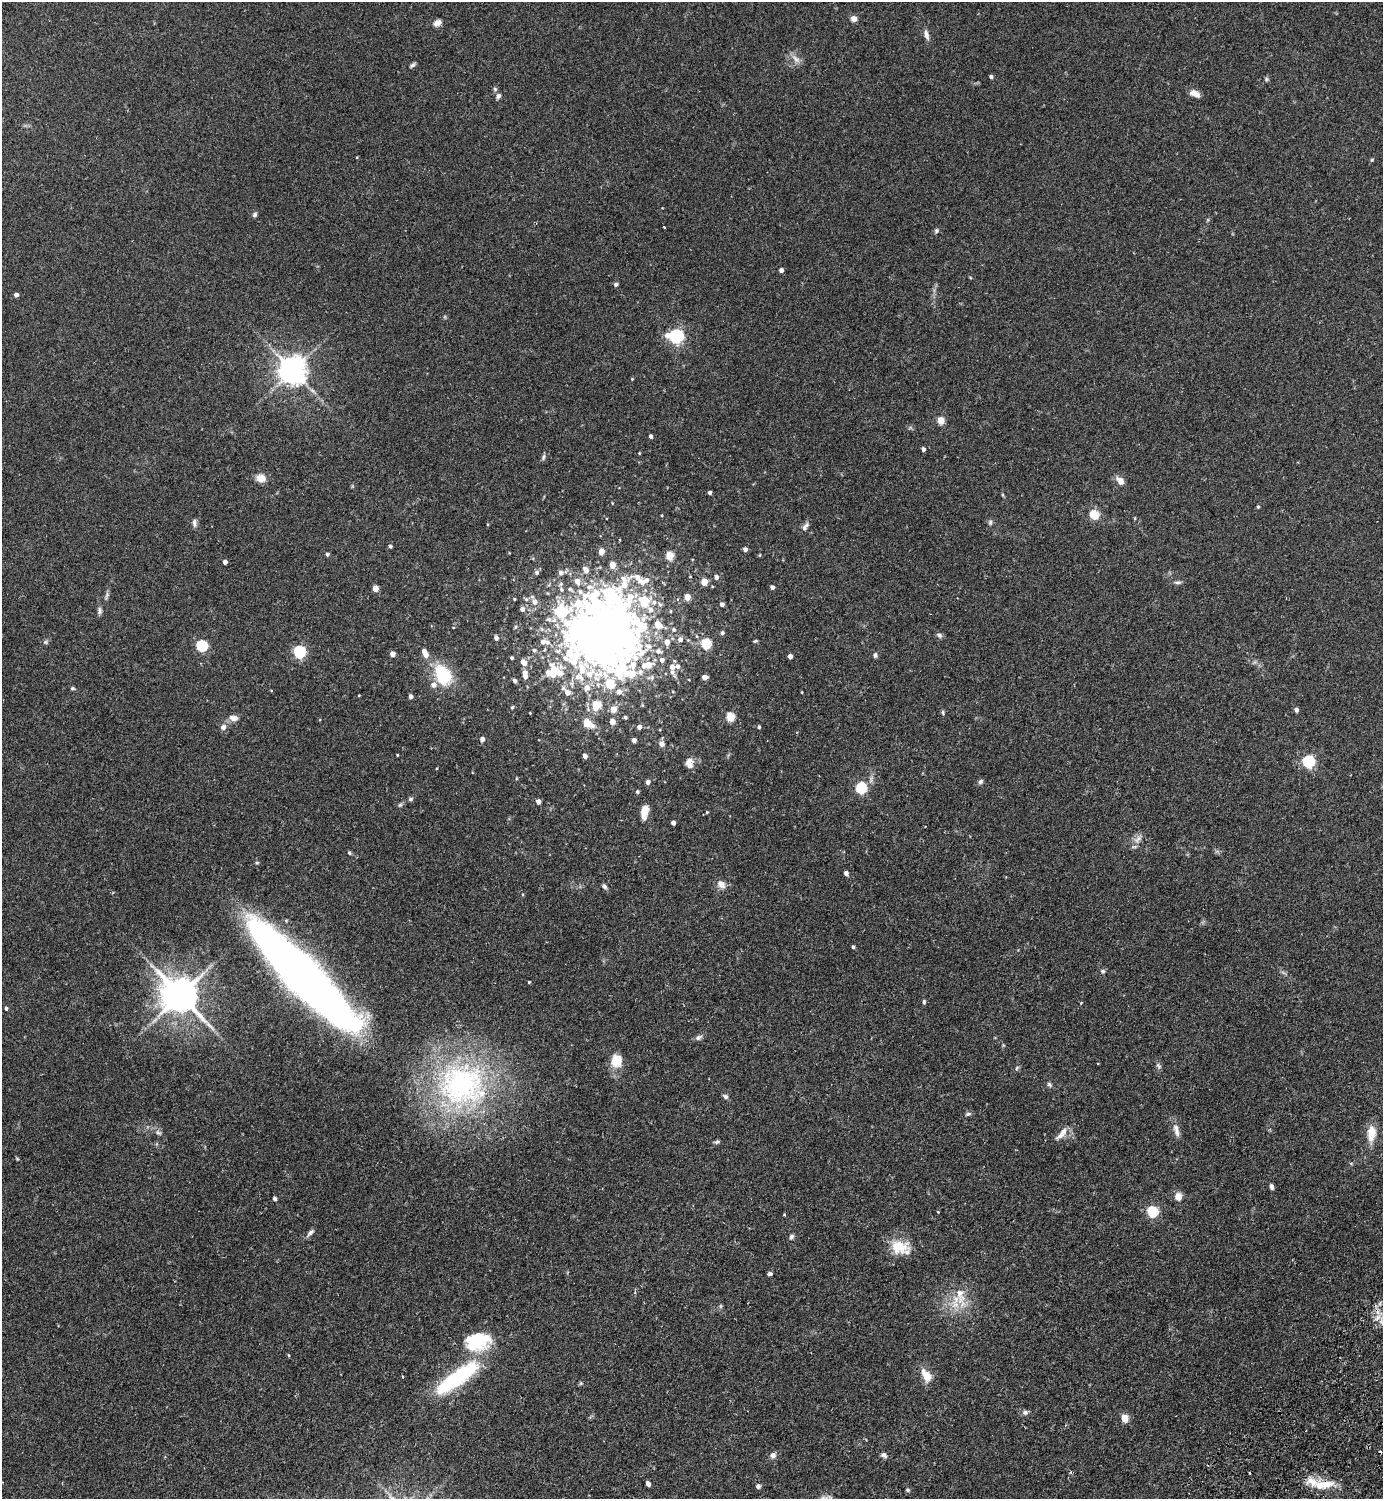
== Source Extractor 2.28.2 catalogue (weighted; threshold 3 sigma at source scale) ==
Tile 6 of 4 x 4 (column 2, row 2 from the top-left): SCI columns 1725-3105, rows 3037-4533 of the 6069 x 6073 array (HDU 1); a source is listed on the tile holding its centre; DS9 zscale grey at full resolution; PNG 1385 x 1501 px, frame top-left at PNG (2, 2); no overlay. Shown black and unused: <1% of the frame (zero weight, under 2 of 3 exposures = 3% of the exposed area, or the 3 px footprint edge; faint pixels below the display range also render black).
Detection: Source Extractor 2.28.2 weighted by HDU 2 'WHT'; one run over the whole footprint, this tile lists its part. Background 0.174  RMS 0.0076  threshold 0.0341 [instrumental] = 3 sigma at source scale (4.5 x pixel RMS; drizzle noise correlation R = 1.50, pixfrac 1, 0.05/0.05 arcsec/px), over >= 5 px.
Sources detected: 220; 10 inside a brighter object's white glare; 2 cosmic-ray / hot-pixel residue — not listed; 20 inside a brighter listed object's ellipse — not listed separately; the other 188 listed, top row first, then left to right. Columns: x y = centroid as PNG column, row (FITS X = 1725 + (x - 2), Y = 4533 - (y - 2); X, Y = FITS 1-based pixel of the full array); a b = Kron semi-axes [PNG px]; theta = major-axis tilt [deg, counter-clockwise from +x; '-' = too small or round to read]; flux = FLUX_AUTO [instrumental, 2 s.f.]
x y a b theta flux
854 18 7 6 - 3.7
437 23 9 7 27 3.9
926 35 14 6 -73 3.4
796 59 13 7 -45 4.2
412 65 8 5 40 1.5
991 77 4 4 - 1.7
1266 79 6 5 - 1.2
495 89 6 5 - 1.2
1195 93 9 6 -23 6.9
498 96 6 6 - 2.4
1372 160 5 4 - 0.79
255 215 6 5 - 1.7
664 227 3 3 - 1.2
936 231 6 6 - 1.4
781 270 4 4 - 3
616 284 6 5 - 1.4
16 295 4 4 - 2.9
676 336 7 6 - 160
292 371 8 8 - 990
632 379 4 3 - 0.55
941 421 5 4 - 17
650 436 4 4 - 1.7
923 449 4 4 - 2.3
639 453 3 3 - 0.54
543 457 8 5 69 1.6
261 478 11 9 -15 6.4
1120 481 9 6 -47 5.7
710 493 3 3 - 1.9
1258 507 5 4 - 0.95
1094 515 11 10 - 11
990 522 7 6 - 1.6
194 523 12 5 -87 2.1
805 526 12 6 51 2.8
390 546 4 3 - 1.4
745 549 4 4 - 2.9
601 551 5 4 - 7.4
327 554 4 4 - 1.6
670 556 5 5 - 22
225 562 4 4 - 3.2
612 565 5 4 - 9.5
586 570 8 5 -63 4.2
537 573 5 5 - 2
561 573 5 5 - 2.5
716 577 5 4 - 2.8
641 580 91 45 24 84
577 581 7 6 - 5.1
704 582 5 4 - 13
1178 582 9 5 0 1.7
772 587 4 4 - 2.6
375 588 5 4 - 8.7
570 589 9 5 -28 1.9
561 590 8 5 -71 1.9
107 595 11 5 72 1.9
687 597 5 4 - 11
514 599 3 3 - 0.65
534 602 7 7 - 4.5
722 604 4 4 - 2.4
522 609 5 5 - 2.9
100 611 10 5 90 2.1
670 611 4 3 - 0.69
561 612 16 11 -47 59
616 617 51 42 -6 190
549 619 9 7 -10 3.1
516 627 5 4 - 1
674 630 5 5 - 1.3
722 633 5 4 - 1.4
939 635 8 6 -28 1.9
696 636 5 3 - 0.68
496 638 5 4 - 2.8
680 639 6 5 - 3.3
755 641 6 3 26 0.88
45 642 6 6 - 1.3
543 642 7 6 - 4
667 642 7 5 -89 4.9
706 644 5 5 - 52
201 646 5 5 - 65
534 650 5 5 - 1.5
424 651 5 5 - 3.6
658 651 8 7 - 3.5
299 652 6 5 - 97
392 654 4 4 - 4.7
875 655 7 5 78 1.6
572 656 83 37 -51 130
790 656 4 4 - 3.6
512 658 3 3 - 1.1
662 660 6 6 - 2.5
524 662 8 6 -60 5.3
648 665 9 7 10 10
672 667 6 5 - 4
553 669 12 8 -73 12
620 670 138 47 68 190
525 674 9 5 -84 7.2
631 674 21 11 10 24
443 675 29 19 -63 30
704 677 4 4 - 4.6
651 678 11 6 10 2.5
514 681 5 4 - 1.8
609 684 7 6 - 26
72 688 6 4 0 1
587 688 8 8 - 5.9
619 692 7 6 - 4.3
802 692 4 2 - 0.51
567 693 7 6 - 4.6
359 695 3 2 - 0.53
410 696 4 4 - 2.7
596 705 6 5 - 27
512 707 4 3 - 0.86
613 709 5 5 - 8.8
1296 710 4 4 - 2.7
530 713 2 2 - 0.48
943 713 7 4 -65 1
625 717 4 3 - 1.2
730 717 5 5 - 27
234 718 12 7 -11 4.4
612 722 5 5 - 5.4
587 723 5 5 - 20
593 726 6 6 - 2.4
223 727 8 7 - 3.1
639 727 4 4 - 2.8
759 727 4 4 - 1.3
482 739 5 4 - 3.1
634 740 4 4 - 2.9
662 744 8 6 -73 2.7
397 755 3 3 - 0.57
585 756 4 4 - 2.8
1308 762 6 5 - 93
689 765 11 9 32 4.1
980 781 7 6 - 1.6
648 782 5 4 - 2.8
861 788 6 5 - 65
637 792 5 4 - 1.1
411 799 6 5 - 1.3
538 802 4 4 - 4.1
400 805 7 5 42 1.3
644 811 14 7 78 9.2
707 812 4 4 - 0.68
673 823 4 4 - 2.8
1138 839 13 6 50 4.1
349 853 5 4 - 0.92
846 873 4 4 - 3
721 884 12 8 -46 4.8
605 886 7 5 -45 1.6
853 947 4 4 - 1.3
1103 971 6 5 - 1.4
303 977 107 24 -45 920
529 982 3 3 - 0.76
180 995 12 10 -46 2000
924 1002 5 4 - 1.1
1081 1003 3 2 - 0.88
6 1008 4 3 - 1.4
698 1037 10 6 31 2.2
616 1061 17 14 86 12
1158 1066 9 5 -45 1.6
1017 1068 7 4 60 1.2
1049 1084 7 5 -56 1.5
462 1085 73 63 -7 180
725 1097 6 6 - 1.9
968 1114 8 5 10 1.5
1176 1127 12 8 87 3.7
158 1132 9 5 -42 2.1
1062 1133 21 7 51 5.8
1371 1133 21 11 85 10
717 1142 8 4 16 1.4
1271 1187 6 4 -77 2.1
1178 1196 5 5 - 15
275 1199 5 4 - 1.6
938 1212 3 3 - 0.81
1152 1212 6 5 - 59
784 1215 3 2 - 0.77
310 1233 12 5 45 2.3
791 1237 7 5 61 1.8
898 1247 24 15 -2 18
770 1273 4 3 - 2.3
960 1295 32 10 -78 14
721 1306 6 4 89 1
477 1341 31 21 10 39
289 1355 5 3 - 0.64
926 1375 21 11 -58 8.7
402 1376 4 2 - 0.71
457 1377 54 15 36 75
1025 1412 8 7 - 2.1
1124 1418 5 5 - 17
773 1455 8 7 - 2.8
884 1455 9 6 -35 2.2
648 1484 4 4 - 3.7
1324 1484 29 10 8 14
758 1486 6 5 - 2
908 1490 5 5 - 1.3